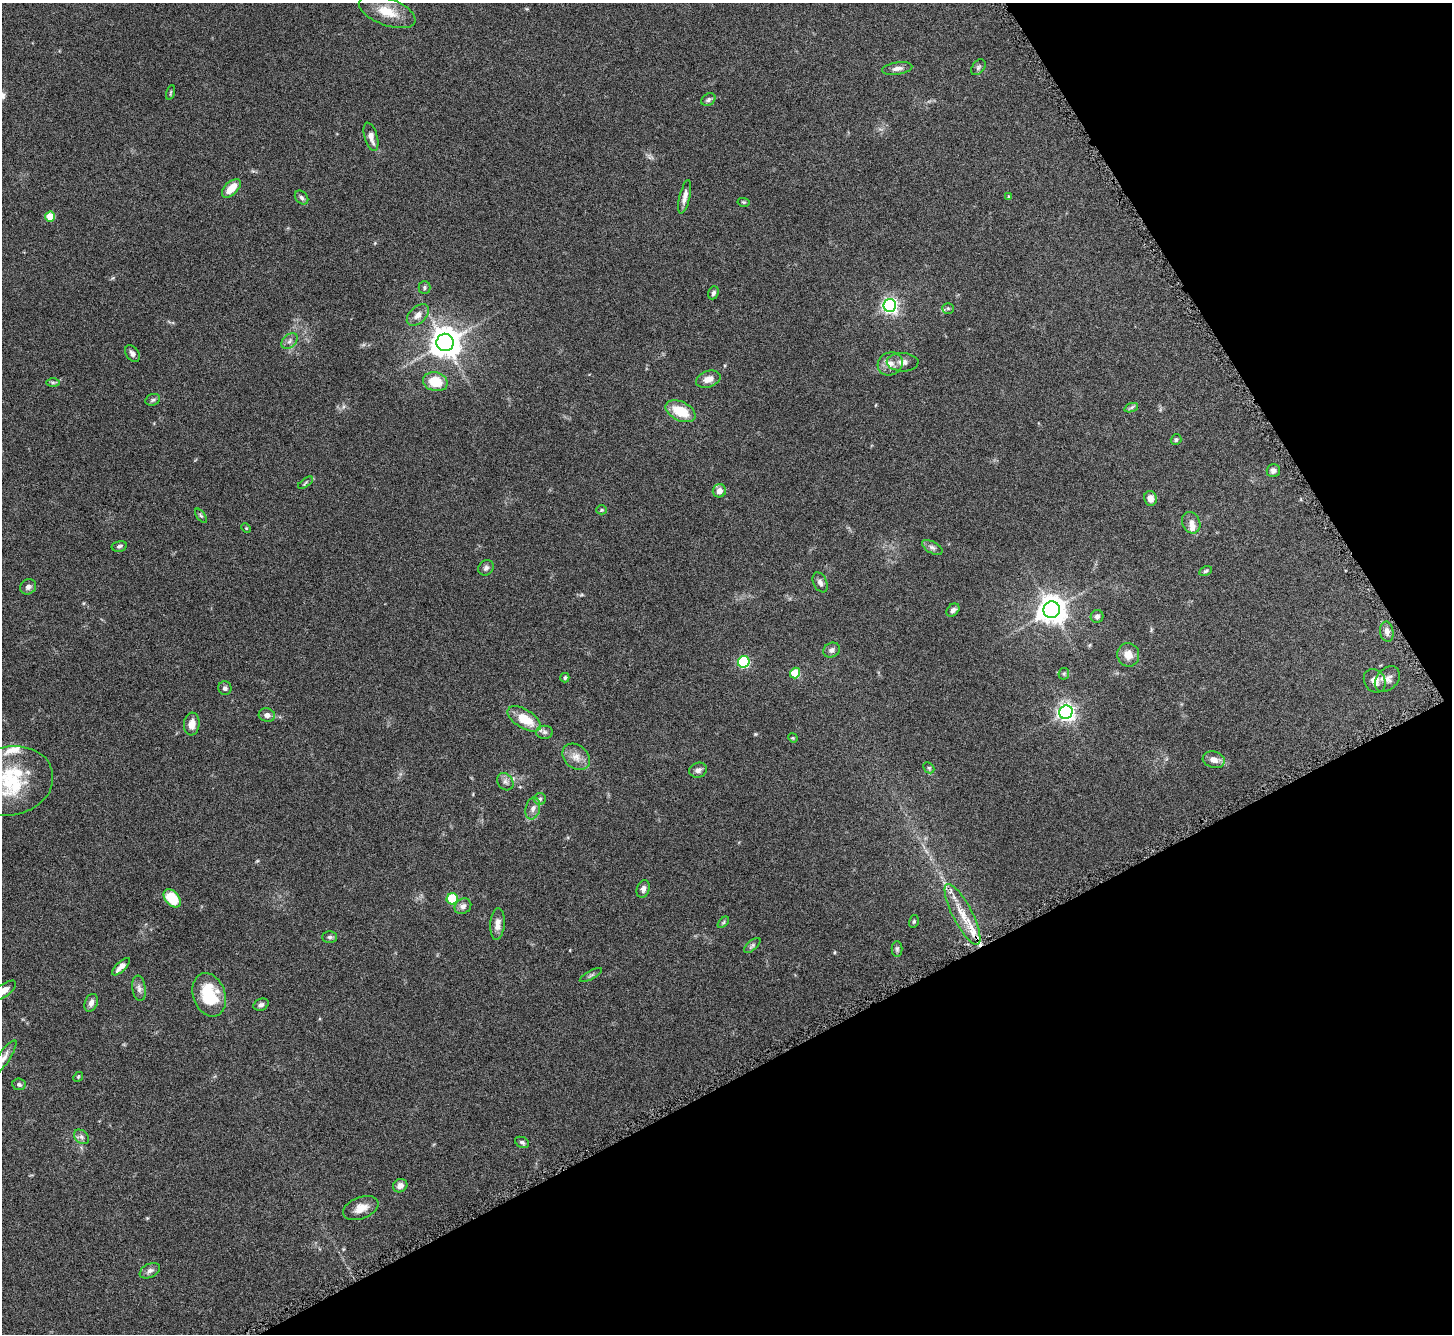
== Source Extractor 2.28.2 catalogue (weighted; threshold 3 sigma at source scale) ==
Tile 12 of 4 x 4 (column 4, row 3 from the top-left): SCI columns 4354-5803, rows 1502-2833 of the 5811 x 5803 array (HDU 1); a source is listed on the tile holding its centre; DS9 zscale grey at full resolution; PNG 1454 x 1336 px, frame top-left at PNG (2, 3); each listed source drawn as its Kron ellipse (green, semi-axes under 4 px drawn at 4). Shown black and unused: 28% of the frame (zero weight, under 4 of 8 exposures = <1% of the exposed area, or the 3 px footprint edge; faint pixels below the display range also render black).
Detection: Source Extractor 2.28.2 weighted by HDU 2 'WHT'; one run over the whole footprint, this tile lists its part. Background 0.0874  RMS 0.005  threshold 0.0206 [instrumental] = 3 sigma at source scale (4.09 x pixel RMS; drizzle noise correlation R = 1.36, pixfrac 0.8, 0.05/0.05 arcsec/px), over >= 5 px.
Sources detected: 103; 1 cosmic-ray / hot-pixel residue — neither listed nor drawn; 6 inside a brighter listed object's ellipse — not listed separately; the other 96 listed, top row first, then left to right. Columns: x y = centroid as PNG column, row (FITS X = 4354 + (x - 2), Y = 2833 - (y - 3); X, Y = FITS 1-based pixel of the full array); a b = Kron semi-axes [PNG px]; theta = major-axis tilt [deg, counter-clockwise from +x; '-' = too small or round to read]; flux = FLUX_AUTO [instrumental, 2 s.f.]
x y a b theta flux
387 12 30 13 -21 11
978 67 9 6 52 1.2
897 68 15 6 8 2.1
170 92 8 3 71 0.55
708 100 8 5 34 1.1
371 137 14 6 -74 2.9
231 188 12 6 44 7.3
685 197 17 5 77 2.8
1009 197 4 4 - 0.6
301 198 8 5 -46 1.2
743 202 6 4 -10 0.56
50 216 5 5 - 13
424 287 6 6 - 0.89
713 293 7 5 67 1.2
890 305 6 6 - 140
948 308 5 5 - 0.68
418 315 13 8 42 3.4
290 341 9 6 42 1.7
445 342 9 8 - 680
132 353 9 6 -51 1.8
903 362 16 9 -2 3
890 364 13 11 27 4
708 379 13 8 18 3.9
53 382 7 4 0 0.79
435 382 12 9 -14 11
153 400 7 5 21 0.9
1131 408 7 4 20 0.91
680 411 16 9 -26 12
1176 440 5 5 - 0.83
1273 470 6 6 - 1.8
305 483 9 3 36 0.71
719 491 7 6 - 2.9
1150 498 7 6 - 2.9
602 510 5 4 - 0.58
201 516 8 4 -54 0.81
1191 523 11 9 -66 2.6
246 528 5 4 - 0.49
119 546 8 5 12 1
932 547 11 5 -29 1.5
486 568 8 7 - 1.3
1206 571 7 4 27 0.68
820 582 10 6 -65 1.6
28 587 8 7 - 1.6
953 610 7 5 45 1.5
1052 610 8 8 - 560
1097 616 6 6 - 1.5
1387 632 10 6 -80 2.2
832 650 8 7 - 1.8
1128 655 12 11 - 4.4
744 662 6 5 - 44
795 673 5 5 - 15
1064 674 6 5 - 0.81
565 678 5 4 - 0.97
1387 679 14 10 47 2.9
1375 681 12 10 -58 3.3
225 688 7 6 - 1.3
1066 712 7 6 - 200
267 715 8 6 -14 2.2
524 719 19 9 -31 12
192 724 11 8 84 3.6
545 732 8 6 0 1.4
793 738 5 4 - 0.44
576 757 15 11 -42 4.4
1214 760 11 8 -15 3
929 768 6 4 -44 0.64
698 770 9 7 21 1.8
11 781 42 34 14 28
505 782 9 7 -53 1.8
540 799 6 6 - 1.1
533 808 11 7 78 2.3
643 889 9 6 71 1.8
172 898 10 7 -49 15
452 899 6 5 - 18
463 906 9 7 35 2
963 914 34 9 -63 10
914 921 6 5 - 0.69
723 922 7 4 46 0.72
497 924 16 7 85 3.4
329 937 7 5 -1 1.1
752 945 10 5 41 0.97
897 949 8 5 -90 0.92
121 967 11 5 44 3.2
591 975 12 3 28 0.83
139 988 13 6 -81 2
4 990 14 6 35 3.7
209 995 22 16 -71 20
91 1003 9 6 66 2.2
261 1005 8 5 22 1.3
3 1058 21 6 56 2.8
78 1077 5 4 - 0.54
19 1084 7 6 - 1.2
81 1137 9 6 -41 1.4
522 1142 7 5 -26 0.97
400 1186 7 6 - 2.6
361 1208 18 11 21 5
150 1271 11 6 28 1.8
Isophote crosses this tile's border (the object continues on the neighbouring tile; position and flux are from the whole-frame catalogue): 3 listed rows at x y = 11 781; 4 990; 3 1058